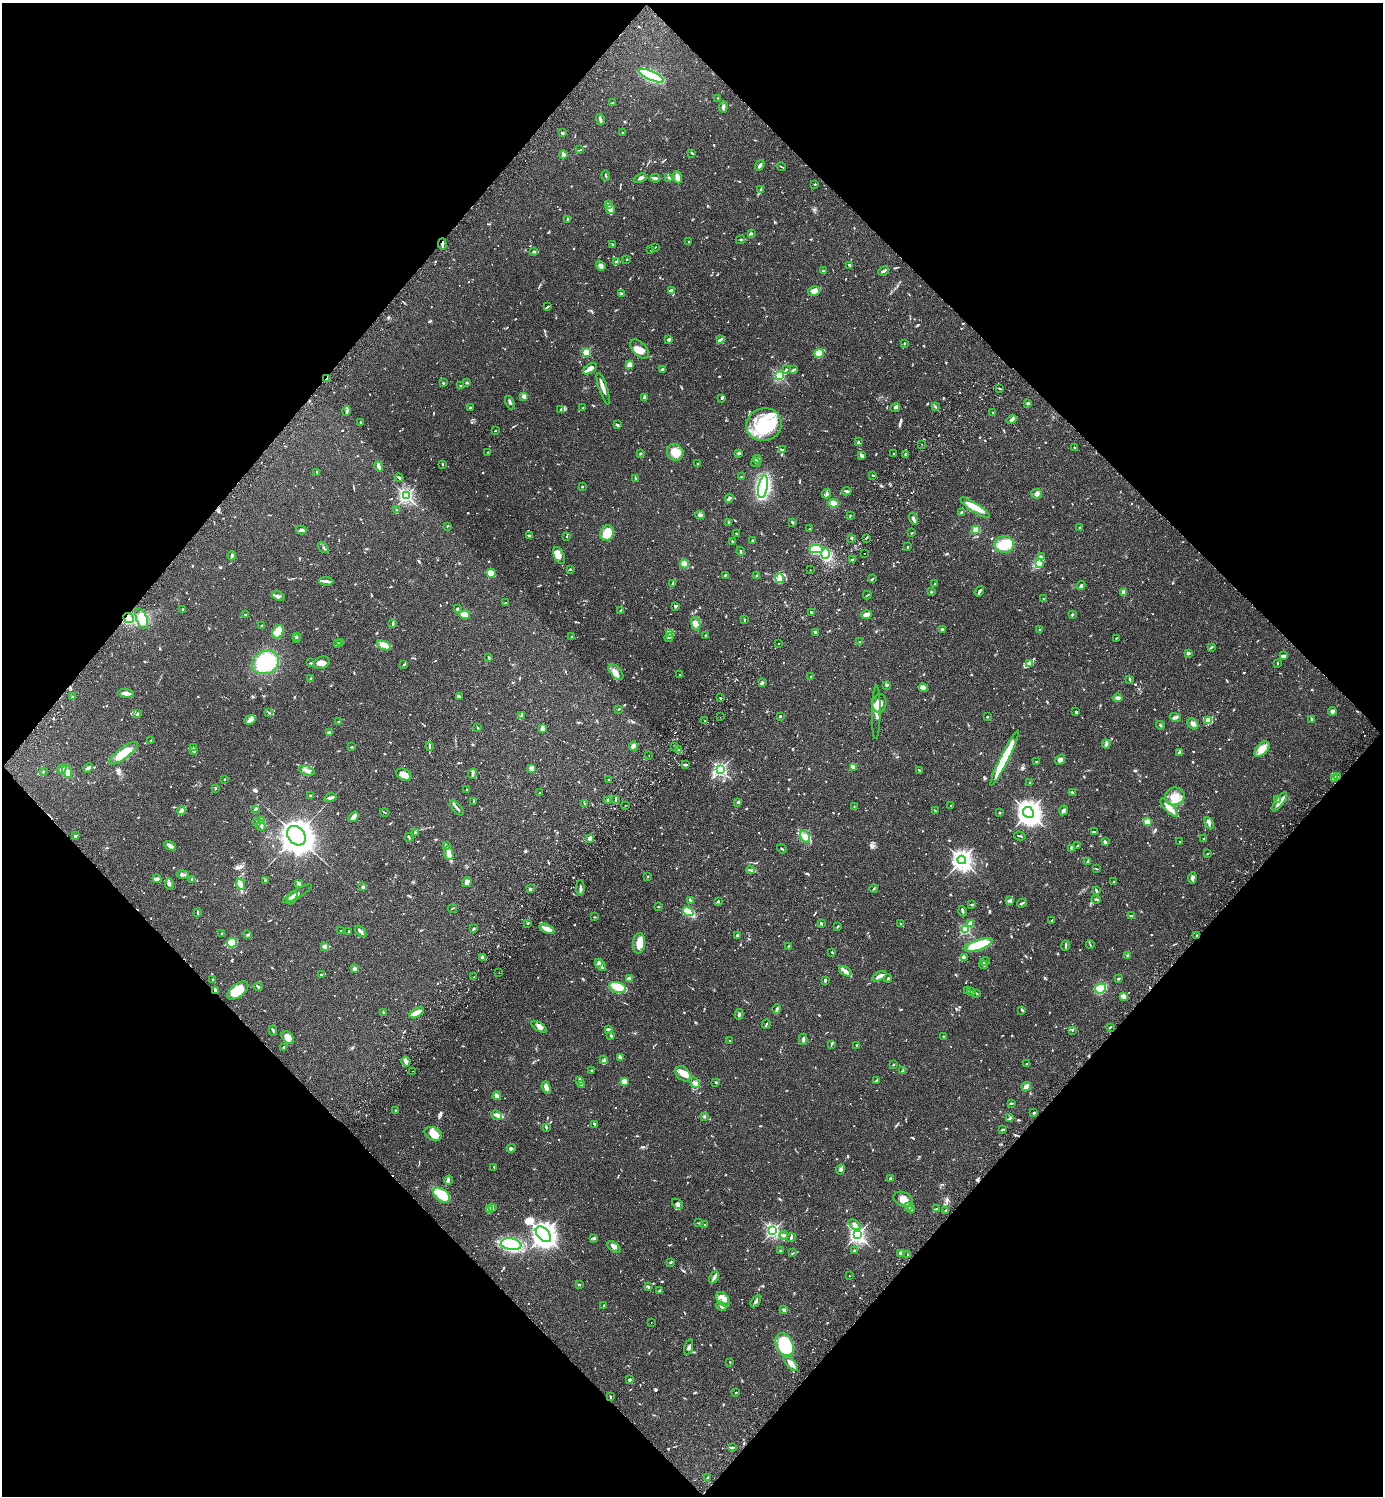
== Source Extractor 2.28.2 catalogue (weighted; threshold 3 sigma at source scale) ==
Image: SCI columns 345-5865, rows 43-6018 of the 6070 x 6063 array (HDU 1 of 3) = the unmasked area's bounding box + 8 px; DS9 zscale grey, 4 x 4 block average (1 PNG px = mean of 4 x 4 image px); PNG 1385 x 1498 px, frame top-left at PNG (2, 3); each listed source drawn as its Kron ellipse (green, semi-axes under 4 px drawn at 4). Shown black and unused: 50% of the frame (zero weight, under 2 of 3 exposures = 3% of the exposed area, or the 3 px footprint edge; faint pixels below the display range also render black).
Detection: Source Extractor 2.28.2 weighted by HDU 2 'WHT'. Background 0.0961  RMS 0.0058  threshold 0.026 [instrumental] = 3 sigma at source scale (4.5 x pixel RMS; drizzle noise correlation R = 1.50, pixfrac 1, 0.05/0.05 arcsec/px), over >= 5 px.
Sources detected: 1322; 4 too faint to see at this stretch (4 x 4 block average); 3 inside a brighter object's white glare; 11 cosmic-ray / hot-pixel residue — neither listed nor drawn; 36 coinciding with a brighter row at this scale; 95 inside a brighter listed object's ellipse — not listed separately; of the other 1173, all 500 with FLUX_AUTO >= 2.42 (the completeness limit of this list) listed and drawn (673 fainter detections not listed), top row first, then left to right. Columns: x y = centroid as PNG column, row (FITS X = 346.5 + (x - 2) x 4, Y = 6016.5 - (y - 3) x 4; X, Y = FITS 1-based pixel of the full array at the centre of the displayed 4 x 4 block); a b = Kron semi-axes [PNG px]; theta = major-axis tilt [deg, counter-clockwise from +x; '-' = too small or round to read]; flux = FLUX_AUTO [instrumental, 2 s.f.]
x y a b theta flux
651 76 13 4 -25 370
718 98 2 2 - 3
613 102 4 2 - 2.6
723 107 5 3 - 7.3
600 119 6 2 -75 8.1
562 133 2 2 - 9
623 133 2 2 - 3.9
580 150 3 2 - 2.7
692 153 2 2 - 3.8
563 154 4 2 - 4.1
760 165 6 2 52 8.2
781 167 5 2 - 2.4
606 175 5 2 - 4.1
678 177 6 3 -69 29
640 178 7 3 22 7.1
655 178 5 2 - 7.1
669 178 2 2 - 2.6
815 184 2 2 - 3.8
761 189 2 2 - 2.7
609 205 4 3 - 7.7
611 209 5 3 - 8.7
567 219 3 2 - 3.7
752 233 3 2 - 3.1
740 240 5 2 - 4.1
688 242 2 2 - 6.7
442 244 5 2 - 10
612 245 2 2 - 4.2
655 247 3 2 - 2.8
651 250 3 2 - 2.4
534 251 3 2 - 8.6
627 259 2 2 - 7.3
616 262 3 2 - 11
850 265 4 2 - 5
601 266 5 3 - 13
823 271 2 2 - 18
883 271 5 2 - 10
671 290 2 2 - 14
814 291 6 4 9 19
621 294 3 2 - 3.8
547 307 3 2 - 3.3
669 339 2 2 - 11
720 340 3 3 - 4.9
905 343 3 2 - 3.3
640 349 11 6 -47 33
586 352 2 2 - 260
819 354 4 4 - 46
629 364 4 3 - 13
590 369 8 3 37 16
663 369 3 2 - 7.6
786 369 4 2 - 3.3
793 370 4 2 - 3.6
779 376 2 2 - 410
326 379 4 2 - 8.5
467 382 3 2 - 2.5
443 383 2 2 - 5.2
461 386 2 2 - 3.6
603 389 16 3 -72 21
1000 389 4 2 - 2.8
524 396 2 2 - 16
644 397 3 2 - 4
722 398 4 3 - 5.7
510 403 7 2 -68 6.6
1028 403 2 2 - 27
935 406 3 2 - 3.6
895 407 5 2 - 11
470 408 2 2 - 6.6
583 408 2 2 - 2.6
561 410 4 3 - 6.8
347 411 5 3 - 6.6
993 413 2 2 - 3
1012 419 5 3 - 9.9
360 422 3 2 - 3.2
617 425 4 2 - 5.1
764 425 18 16 22 150
495 431 2 2 - 2.5
858 442 4 2 - 4
921 444 2 2 - 5.8
1075 448 2 2 - 2.9
782 450 3 2 - 4.6
488 452 2 2 - 2.9
675 452 9 7 -49 46
641 453 2 2 - 4.2
739 453 4 2 - 5.6
893 453 2 2 - 3.2
905 454 2 2 - 3.2
862 456 4 3 - 6.3
757 459 4 2 - 4
698 463 2 2 - 2.6
756 463 5 2 - 3.2
442 464 3 2 - 2.7
379 467 5 3 - 14
317 472 4 2 - 4.9
873 475 2 2 - 3.2
741 476 3 2 - 3
399 478 4 2 - 5.3
635 479 3 2 - 4.3
582 486 2 2 - 3.2
763 487 11 4 79 450
847 491 4 2 - 8.3
827 493 5 2 - 5.1
1037 494 5 4 - 11
406 496 2 2 - 650
729 498 4 4 - 6.4
833 503 5 4 - 17
975 508 17 4 -33 43
396 509 2 2 - 2.6
962 512 3 2 - 4.1
700 515 4 2 - 9.3
850 516 3 2 - 3.2
914 519 6 3 -73 8.3
728 522 2 2 - 2.9
792 522 2 2 - 3
447 526 3 2 - 2.4
1080 527 3 2 - 2.5
810 529 3 2 - 3.6
301 530 5 2 - 11
976 530 4 4 - 19
607 533 8 6 68 61
912 533 3 2 - 2.8
736 534 3 2 - 3.3
529 536 3 2 - 7.8
567 536 2 2 - 2.6
851 538 2 2 - 4.6
866 538 3 2 - 3.4
752 540 2 2 - 2.7
733 542 4 2 - 3.5
1004 544 9 8 - 81
323 547 6 2 -50 6.5
907 547 2 2 - 4.5
816 549 6 4 3 170
741 551 4 2 - 4
865 553 2 2 - 3.4
825 554 5 4 - 140
559 555 9 5 -66 22
232 556 4 2 - 6
1041 556 3 2 - 3.1
852 560 3 3 - 6.3
1039 563 3 2 - 5.2
684 564 4 4 - 37
570 569 3 2 - 2.9
810 570 2 2 - 3.8
491 573 5 3 - 68
725 575 3 2 - 3.2
757 576 3 2 - 2.9
779 578 5 4 - 13
872 579 3 2 - 3.3
326 581 7 4 -3 10
673 584 3 2 - 3.7
935 584 2 2 - 2.4
1081 586 4 2 - 5
979 591 6 2 55 6.7
931 592 2 2 - 3.2
1124 592 4 3 - 12
867 595 4 2 - 2.8
278 596 7 3 -23 7.8
1044 599 3 2 - 2.6
506 603 2 2 - 2.9
675 606 3 2 - 5.6
457 609 3 2 - 3.9
183 610 3 2 - 3.2
620 610 3 2 - 3
811 613 3 2 - 4
1072 614 2 2 - 2.9
246 615 2 2 - 5
464 615 5 3 - 43
866 615 5 3 - 34
129 618 5 4 - 62
142 618 10 5 -69 55
744 620 3 2 - 3.8
393 624 4 2 - 5.8
696 624 7 3 -76 12
261 626 2 2 - 2.8
942 629 2 2 - 6.7
1040 629 3 2 - 3.5
278 632 7 5 65 42
815 632 3 2 - 5
670 634 3 2 - 2.8
706 635 2 2 - 4.5
296 636 2 2 - 2.9
571 636 2 2 - 2.8
669 637 5 2 - 3.8
296 638 2 2 - 9.7
1116 638 2 2 - 2.6
340 642 3 2 - 2.5
860 642 4 2 - 5.1
337 643 3 2 - 2.5
778 644 2 2 - 4
384 645 7 4 -23 40
1211 647 3 2 - 3
1188 653 3 2 - 8.3
1284 656 4 3 - 7.3
489 658 3 2 - 4.1
265 662 14 11 25 200
310 663 3 2 - 2.6
322 663 8 6 28 25
1277 663 3 2 - 2.8
1029 664 4 3 - 7.8
404 665 4 2 - 4.7
616 672 10 5 -49 35
680 675 3 2 - 3
811 677 2 2 - 4
311 678 2 2 - 2.4
1130 679 3 2 - 3
763 682 3 2 - 8.6
887 685 2 2 - 22
923 688 4 3 - 7.3
126 693 8 3 -6 17
459 696 2 2 - 9.4
73 697 2 2 - 3
720 698 2 2 - 2.8
1118 698 5 3 - 7.3
880 703 9 7 80 42
618 709 2 2 - 2.8
1332 711 4 3 - 11
268 712 4 2 - 2.5
876 712 26 4 89 35
1076 712 3 2 - 5.4
138 714 3 2 - 4
521 715 3 2 - 3.6
780 716 2 2 - 4.7
720 717 2 2 - 2.8
987 717 2 2 - 3.6
1175 718 6 2 -20 6.9
1311 719 3 2 - 4.1
250 720 6 4 21 12
705 721 2 2 - 2.6
1208 721 3 3 - 9.3
339 722 2 2 - 2.5
1193 724 6 4 -46 13
1160 725 4 2 - 3.5
478 728 3 2 - 2.7
543 728 4 2 - 5.1
329 732 3 2 - 5.4
151 740 2 2 - 2.7
1106 744 4 2 - 5.9
429 746 4 2 - 5.4
634 746 5 3 - 7.6
675 746 2 2 - 3.8
194 747 2 2 - 2.8
351 747 3 2 - 2.7
1262 749 9 5 45 37
679 750 2 2 - 4.6
193 751 3 2 - 4.2
123 753 17 5 37 74
1179 753 2 2 - 6
649 756 2 2 - 2.6
1005 758 31 3 64 250
1060 760 5 4 - 12
1036 761 2 2 - 3
685 765 3 3 - 4.1
853 767 4 3 - 8.1
88 768 5 3 - 8.3
532 768 3 3 - 18
62 769 5 2 - 15
720 770 2 2 - 660
919 770 3 2 - 3
43 771 2 2 - 3.2
67 771 7 4 -69 62
307 771 8 3 -20 12
473 773 5 2 - 4.2
404 775 8 5 -25 32
1337 777 3 2 - 3.5
224 779 2 2 - 3.2
1334 779 3 2 - 23
608 780 3 2 - 2.9
1029 783 3 2 - 3.5
215 788 2 2 - 4.1
467 789 2 2 - 5.9
1072 792 3 2 - 5.8
540 793 2 2 - 3.1
311 796 3 2 - 2.5
1175 796 10 9 - 41
331 798 6 2 12 11
1278 799 4 2 - 4.6
607 800 3 2 - 2.5
615 800 3 2 - 2.5
474 801 4 2 - 3
738 802 3 2 - 3.9
1280 802 11 3 55 26
585 804 4 2 - 3.8
625 805 2 2 - 5.8
951 805 2 2 - 2.6
854 807 3 2 - 2.4
457 808 9 2 -51 11
1169 808 12 3 -47 36
255 809 3 2 - 5.4
1063 810 5 3 - 13
181 811 4 4 - 8.9
935 811 4 2 - 2.4
385 812 5 2 - 2.5
1028 812 5 5 - 2300
1000 813 2 2 - 2.8
353 817 6 3 52 21
262 821 3 2 - 3.9
1147 822 3 3 - 25
257 823 2 2 - 2.6
1209 823 6 2 -64 8.7
261 826 5 3 - 14
415 832 3 2 - 3.2
1094 832 4 2 - 3.4
75 836 3 2 - 5.6
296 836 10 8 -50 5800
1020 836 6 2 -17 3.8
409 837 4 2 - 3.4
805 837 6 3 -62 12
590 838 3 2 - 15
1204 839 2 2 - 5.9
1105 842 3 2 - 7.3
1179 842 2 2 - 4.9
446 845 3 2 - 3.6
170 846 6 2 -29 23
1077 846 3 2 - 2.8
782 849 5 2 - 3
1071 849 3 2 - 3.4
449 853 7 3 -74 34
1208 854 2 2 - 2.5
962 860 4 4 - 1300
1088 861 3 2 - 3.1
1096 869 2 2 - 2.5
750 870 4 2 - 4
182 874 6 2 -11 5.7
648 876 2 2 - 2.5
1192 878 5 3 - 14
157 879 4 3 - 9
191 879 3 2 - 3.2
265 880 2 2 - 2.9
1114 881 2 2 - 4.3
467 882 5 4 - 9.6
169 884 6 3 -83 7.2
241 884 5 4 - 17
299 884 4 2 - 4.4
363 887 2 2 - 44
580 888 8 2 -89 8.7
530 889 2 2 - 26
874 889 4 2 - 3.2
1096 890 4 2 - 4.4
297 894 16 3 31 13
292 897 7 4 63 16
1096 899 5 2 - 5.1
690 901 4 2 - 7.6
718 901 3 2 - 2.8
1010 901 4 2 - 7.2
1022 903 5 2 - 4.5
971 905 2 2 - 3
658 907 2 2 - 3.5
452 908 4 2 - 3.1
688 911 5 3 - 140
963 911 5 2 - 5.8
198 912 4 2 - 4.4
1131 916 3 2 - 3.2
594 917 3 2 - 3.3
1052 921 2 2 - 3.7
528 923 3 2 - 2.8
821 923 3 2 - 3.8
901 924 3 2 - 2.4
970 924 3 2 - 4.2
838 926 3 2 - 4.1
474 928 3 2 - 4
547 929 8 3 -25 30
965 929 2 2 - 330
341 931 2 2 - 3.9
349 931 2 2 - 5.8
361 931 7 2 -44 15
222 934 3 2 - 2.9
248 935 4 2 - 3.9
737 935 3 2 - 4.7
1197 935 2 2 - 4
232 943 5 5 - 56
639 943 10 6 85 48
979 945 15 5 19 150
1090 945 4 2 - 3.1
788 946 2 2 - 2.7
1066 946 5 2 - 5.3
325 947 4 3 - 14
832 952 2 2 - 4.1
1127 956 2 2 - 2.5
964 957 3 2 - 3.4
482 958 3 2 - 9.8
985 961 4 2 - 3
599 962 3 2 - 12
600 965 7 3 -47 11
983 965 4 2 - 4.7
355 969 4 3 - 7.5
845 971 7 4 -27 11
499 973 2 2 - 2.5
321 975 4 2 - 3
879 976 8 3 29 16
474 977 2 2 - 2.6
888 978 4 2 - 3.8
1118 978 2 2 - 6.4
630 979 3 3 - 16
213 980 3 2 - 4.6
825 980 3 2 - 3.1
258 987 4 2 - 5.4
618 987 9 5 -13 29
1100 988 6 4 26 160
215 990 4 2 - 13
967 990 4 2 - 3
238 991 12 6 38 83
972 992 4 2 - 4.2
976 994 2 2 - 2.8
1124 996 3 2 - 2.8
777 1009 4 2 - 9.1
1022 1010 4 2 - 6.3
383 1012 2 2 - 3.1
416 1013 8 3 30 17
739 1014 5 2 - 6
766 1024 5 2 - 4
539 1027 8 3 -33 12
1110 1027 3 2 - 3.5
609 1029 3 3 - 3.8
1072 1030 2 2 - 3
273 1031 5 2 - 4
611 1036 2 2 - 2.8
943 1036 2 2 - 10
288 1037 7 5 -50 27
803 1039 6 2 -90 8
729 1041 2 2 - 5
831 1044 4 2 - 2.7
857 1045 2 2 - 3.6
284 1047 2 2 - 7.1
621 1058 4 2 - 7.7
604 1060 3 2 - 4.2
406 1062 5 4 - 12
893 1064 2 2 - 2.8
1027 1064 3 2 - 6.2
412 1071 2 2 - 4.3
591 1071 2 2 - 2.7
903 1071 3 2 - 2.6
683 1074 9 6 -43 27
580 1080 3 2 - 3.1
624 1081 2 2 - 37
876 1081 4 2 - 3.9
694 1082 6 2 -53 7.1
716 1082 3 2 - 4.5
581 1084 4 2 - 5.1
546 1087 6 3 -71 24
1026 1087 4 3 - 15
497 1096 4 2 - 20
1011 1103 2 2 - 2.7
395 1110 4 2 - 2.6
1034 1113 3 2 - 4.1
496 1115 5 4 - 9.7
704 1116 2 2 - 6.3
1010 1118 4 2 - 5
595 1125 2 2 - 2.6
546 1127 3 2 - 5.3
1003 1129 2 2 - 6.3
433 1134 9 6 -26 57
511 1148 4 3 - 4.8
494 1167 2 2 - 3.2
840 1169 5 3 - 7.2
891 1178 2 2 - 11
449 1180 4 2 - 4.4
442 1195 9 6 -37 100
903 1199 10 7 -23 28
677 1204 6 3 -40 10
909 1206 3 2 - 2.9
493 1208 3 2 - 3.7
490 1209 4 2 - 6
936 1209 4 2 - 7.8
911 1210 2 2 - 4.4
946 1211 3 2 - 3.4
699 1223 4 2 - 2.8
704 1225 2 2 - 4.1
854 1225 7 3 -39 15
773 1231 2 2 - 730
543 1234 9 5 -47 2500
857 1234 4 3 - 700
784 1235 4 2 - 15
594 1238 3 2 - 5.7
791 1238 4 2 - 4.9
511 1244 10 5 -9 390
614 1247 8 3 -39 14
781 1251 3 2 - 4.8
854 1251 3 2 - 5.2
793 1253 3 2 - 3.3
901 1253 3 2 - 18
907 1254 2 2 - 2.9
671 1262 3 2 - 4.2
849 1276 2 2 - 3.2
714 1277 6 2 63 12
579 1285 3 2 - 3.6
648 1287 4 3 - 4.4
660 1290 3 2 - 2.9
723 1299 8 5 -50 19
756 1301 6 3 58 7.4
604 1305 3 2 - 2.9
721 1306 5 3 - 7.3
784 1310 2 2 - 55
651 1322 2 2 - 2.7
785 1345 12 8 -65 310
688 1347 8 3 73 8.3
730 1362 3 2 - 2.6
791 1363 9 4 -50 21
630 1379 2 2 - 24
736 1392 2 2 - 3.9
611 1397 3 2 - 3.9
732 1447 4 2 - 6.4
708 1478 3 2 - 6.6
Overlapping masked pixels (flux is a lower limit): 5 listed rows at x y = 442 244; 326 379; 129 618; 1197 935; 215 990
Diffuse or blended objects may show on this block-average render without a row.